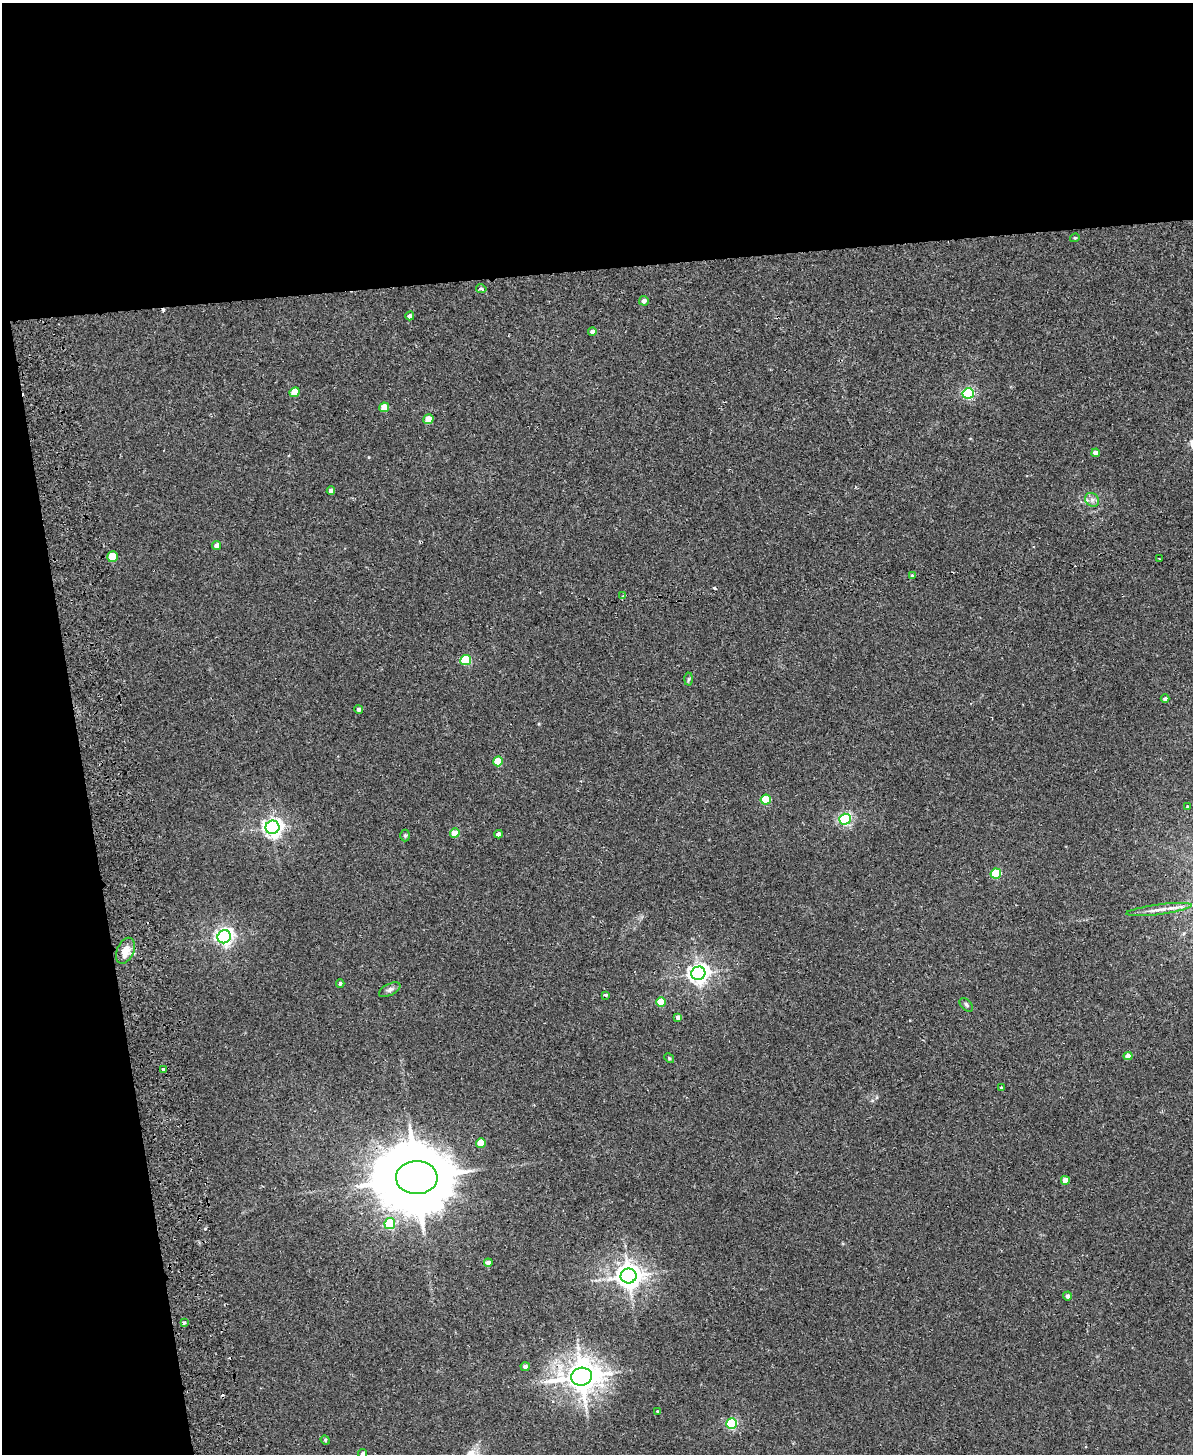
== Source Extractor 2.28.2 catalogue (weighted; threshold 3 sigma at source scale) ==
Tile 1 of 4 x 3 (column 1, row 1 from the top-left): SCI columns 57-1247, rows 3054-4505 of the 4878 x 4763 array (HDU 1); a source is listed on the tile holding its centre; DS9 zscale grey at full resolution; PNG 1195 x 1456 px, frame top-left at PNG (2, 3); each listed source drawn as its Kron ellipse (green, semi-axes under 4 px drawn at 4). Shown black and unused: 25% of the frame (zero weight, under 2 of 3 exposures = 3% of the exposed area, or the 3 px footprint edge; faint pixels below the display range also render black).
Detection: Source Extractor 2.28.2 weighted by HDU 2 'WHT'; one run over the whole footprint, this tile lists its part. Background 0.0218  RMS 0.0061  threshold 0.0276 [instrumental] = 3 sigma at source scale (4.5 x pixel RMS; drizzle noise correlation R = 1.50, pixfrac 1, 0.05/0.05 arcsec/px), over >= 5 px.
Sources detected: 61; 3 cosmic-ray / hot-pixel residue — neither listed nor drawn; the other 58 listed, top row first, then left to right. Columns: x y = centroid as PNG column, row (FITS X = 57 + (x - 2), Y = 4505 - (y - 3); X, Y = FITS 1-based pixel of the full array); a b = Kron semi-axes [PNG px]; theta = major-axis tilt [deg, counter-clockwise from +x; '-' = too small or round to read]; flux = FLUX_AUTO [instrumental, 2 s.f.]
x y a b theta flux
1075 238 5 4 - 0.73
481 289 5 4 - 1.3
644 301 5 4 - 2.6
410 316 4 4 - 2.2
592 332 4 4 - 2.1
295 392 5 4 - 12
968 393 5 5 - 76
384 407 5 4 - 9
428 419 5 4 - 12
1096 453 4 4 - 5.6
331 491 4 4 - 2.8
1092 500 7 6 - 2.3
216 545 5 4 - 3.4
112 557 5 5 - 19
1159 558 2 2 - 0.45
912 576 3 3 - 2
623 596 4 4 - 0.99
466 660 5 5 - 34
688 679 6 4 88 0.9
1165 699 4 3 - 1.6
359 709 4 4 - 1.4
498 761 5 5 - 17
766 800 5 5 - 24
1187 807 4 3 - 0.85
845 819 5 5 - 91
272 827 7 6 - 270
455 833 5 4 - 9
499 834 4 4 - 2.7
405 836 6 5 - 0.83
996 874 5 5 - 32
1159 910 33 5 7 5.4
224 937 7 6 - 220
125 951 13 8 65 7.6
698 973 7 6 - 340
340 983 4 4 - 1.1
390 990 12 5 27 2
605 995 4 3 - 2.4
661 1002 5 4 - 15
966 1005 8 5 -46 1.1
678 1017 4 4 - 2.6
1128 1056 4 4 - 6.4
669 1058 5 4 - 0.64
163 1069 3 3 - 2.7
1001 1088 3 3 - 0.75
481 1143 5 4 - 14
417 1178 21 16 -1 7600
1065 1180 4 4 - 6.5
390 1224 5 5 - 36
488 1263 4 4 - 3.1
628 1276 8 7 - 590
1068 1296 4 4 - 2
184 1322 4 3 - 1.4
525 1367 4 4 - 2.2
582 1377 10 9 - 1100
658 1411 4 4 - 0.84
732 1424 5 5 - 57
325 1440 5 4 - 0.75
363 1453 5 4 - 0.91
Overlapping masked pixels (flux is a lower limit): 1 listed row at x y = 417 1178
Isophote crosses this tile's border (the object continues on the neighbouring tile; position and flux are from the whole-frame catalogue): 1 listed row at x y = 363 1453